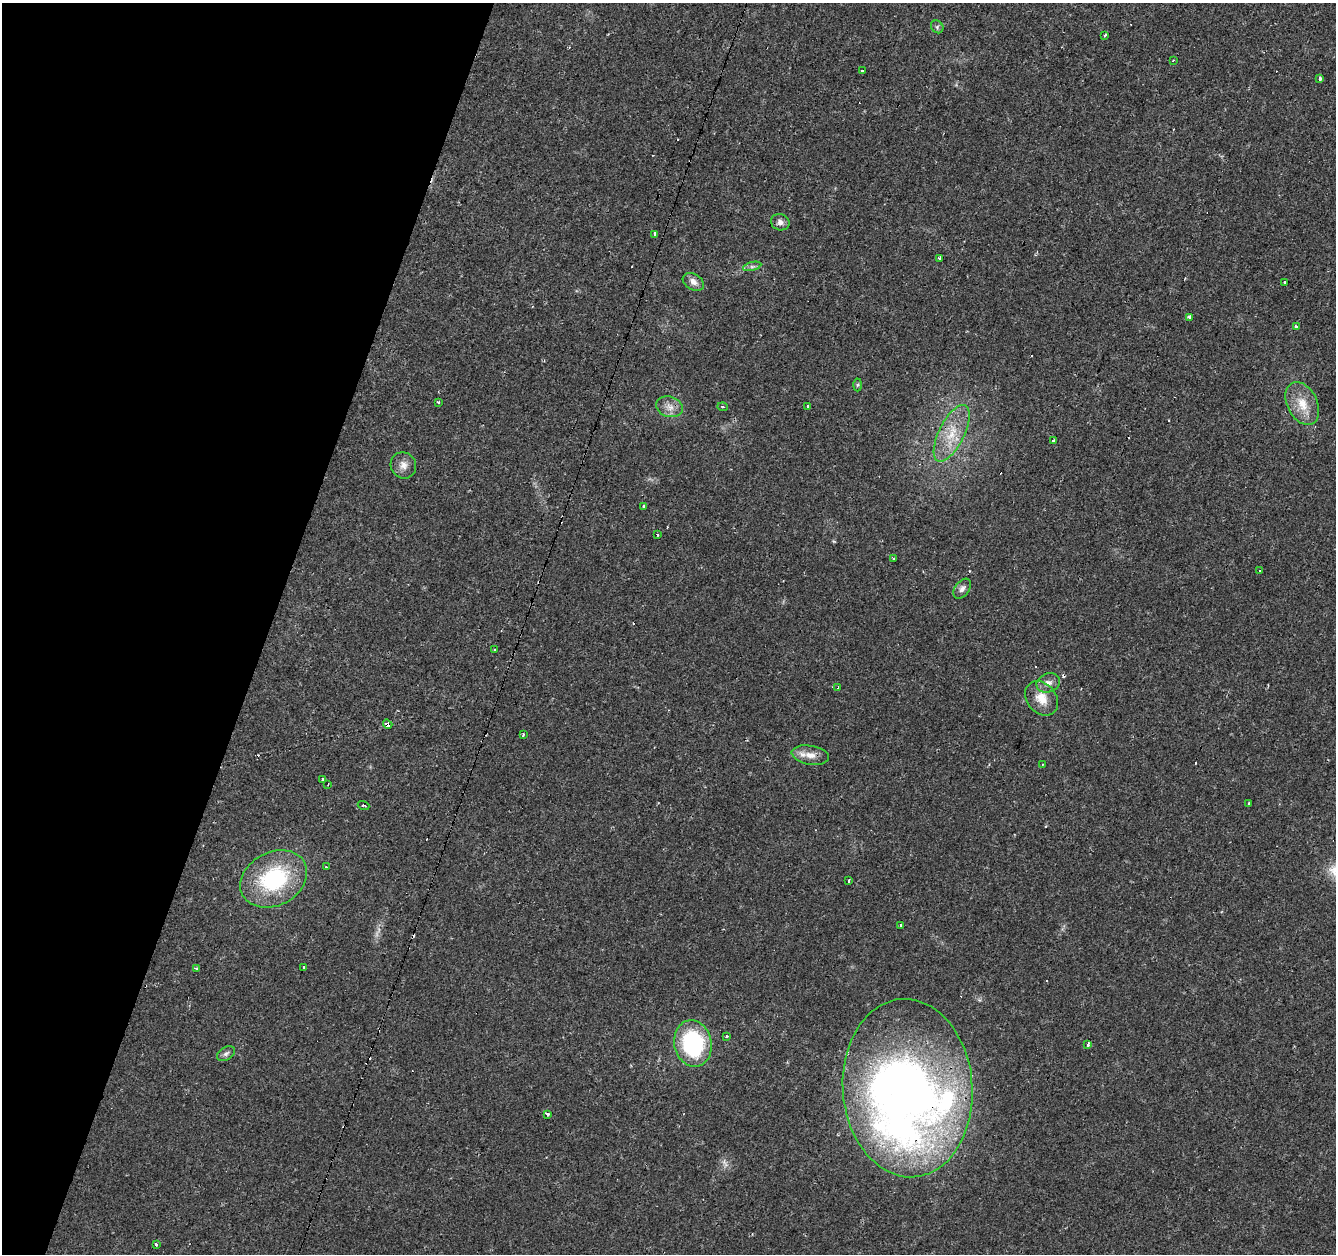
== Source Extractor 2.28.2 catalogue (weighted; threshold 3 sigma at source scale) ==
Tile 9 of 4 x 4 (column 1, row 3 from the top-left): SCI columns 1-1334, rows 1466-2717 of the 5339 x 5500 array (HDU 1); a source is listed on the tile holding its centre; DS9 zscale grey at full resolution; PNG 1338 x 1256 px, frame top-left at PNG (2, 3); each listed source drawn as its Kron ellipse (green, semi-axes under 4 px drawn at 4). Shown black and unused: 20% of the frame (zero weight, under 2 of 3 exposures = <1% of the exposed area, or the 3 px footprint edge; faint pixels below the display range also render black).
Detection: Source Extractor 2.28.2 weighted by HDU 2 'WHT'; one run over the whole footprint, this tile lists its part. Background 0.0241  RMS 0.0034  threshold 0.0151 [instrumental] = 3 sigma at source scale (4.5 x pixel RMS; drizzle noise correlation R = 1.50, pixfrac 1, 0.0396/0.0396 arcsec/px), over >= 5 px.
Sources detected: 77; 1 too faint to see at this stretch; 1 inside a brighter object's white glare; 22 cosmic-ray / hot-pixel residue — neither listed nor drawn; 1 inside a brighter listed object's ellipse — not listed separately; the other 52 listed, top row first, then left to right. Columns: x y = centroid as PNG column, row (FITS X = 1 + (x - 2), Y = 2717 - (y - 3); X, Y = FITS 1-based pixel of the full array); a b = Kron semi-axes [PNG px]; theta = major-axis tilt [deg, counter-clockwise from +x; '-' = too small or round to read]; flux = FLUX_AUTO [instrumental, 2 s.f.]
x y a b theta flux
937 27 7 6 - 0.74
1105 35 4 3 - 1.3
1173 60 3 2 - 0.38
862 71 3 3 - 1.6
1319 78 3 3 - 2.1
780 222 9 8 - 1.5
654 235 4 3 - 2.3
940 258 3 3 - 1.5
752 266 9 4 13 0.91
693 282 11 7 -30 2
1285 283 3 3 - 2.4
1190 317 3 3 - 17
1296 327 4 3 - 1.1
857 385 6 4 88 0.47
438 402 3 3 - 0.49
1302 404 23 15 -63 7
807 406 3 3 - 1.3
670 407 13 10 -19 2.8
723 407 5 3 - 0.56
952 433 31 12 64 9.6
1053 441 3 3 - 1.3
403 465 13 12 - 2.7
644 506 4 3 - 0.47
658 535 4 2 - 0.25
893 559 3 2 - 0.47
1259 571 3 3 - 1.7
962 589 11 7 53 1.5
494 650 3 3 - 0.75
1048 683 12 9 21 2.2
838 688 4 3 - 1.8
1042 698 19 14 -49 5.7
388 724 5 4 - 2.6
523 735 4 3 - 0.75
810 755 19 9 -10 3.6
1042 765 3 2 - 0.3
322 779 3 3 - 1.5
328 784 3 2 - 0.26
1249 803 3 3 - 1.1
364 805 6 2 -19 0.33
326 867 3 2 - 0.7
274 879 35 26 28 33
848 881 4 3 - 2.2
900 925 3 3 - 1.6
304 967 3 3 - 0.9
196 968 3 3 - 1.1
726 1036 3 3 - 1.2
693 1043 23 18 -79 36
1088 1044 4 3 - 1.8
226 1054 10 6 32 1.2
908 1088 89 65 -86 300
548 1114 3 3 - 2.9
156 1245 3 3 - 3.3
Overlapping masked pixels (flux is a lower limit): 2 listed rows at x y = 388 724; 908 1088